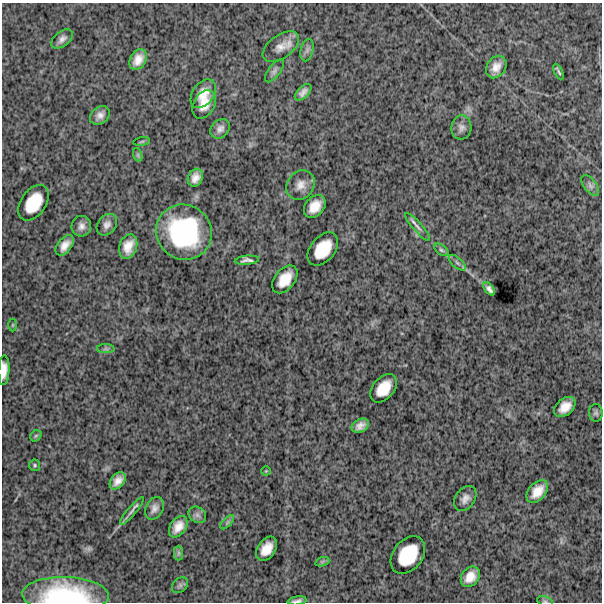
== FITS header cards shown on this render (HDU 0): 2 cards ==
NAXIS1  =                  600
NAXIS2  =                  600

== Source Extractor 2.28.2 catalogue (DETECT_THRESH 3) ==
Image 600 x 600 px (HDU 0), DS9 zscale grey, 1 PNG px = 1 image px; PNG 604 x 604 px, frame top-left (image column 1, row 600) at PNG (2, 3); each listed source drawn as its Kron ellipse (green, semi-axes under 4 px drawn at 4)
Background 1400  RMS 310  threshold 921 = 3 sigma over >= 5 px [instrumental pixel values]
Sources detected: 59; all 59 listed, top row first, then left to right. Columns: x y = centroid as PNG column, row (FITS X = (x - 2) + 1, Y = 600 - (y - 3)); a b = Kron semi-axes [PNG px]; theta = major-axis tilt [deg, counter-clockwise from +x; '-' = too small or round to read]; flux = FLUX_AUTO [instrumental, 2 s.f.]
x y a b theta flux
62 39 12 7 38 1.0e+05
281 47 21 11 36 2.4e+05
307 50 11 6 75 7.5e+04
138 60 11 7 60 2.1e+05
496 67 12 9 55 2.0e+05
274 71 13 6 53 7.2e+04
558 71 8 2 -62 3.4e+04
303 92 10 5 45 1.1e+05
203 94 16 10 54 2.7e+05
204 104 15 10 60 2.5e+05
100 115 11 8 40 1.3e+05
461 127 12 10 84 1.1e+05
220 129 11 8 43 1.1e+05
142 142 8 4 9 3.1e+04
138 155 7 4 -72 4.2e+04
195 178 9 7 62 1.5e+05
301 185 16 13 54 2.1e+05
590 185 12 6 -52 8.1e+04
33 203 19 12 56 6.0e+05
315 206 13 9 50 2.8e+05
107 225 12 9 50 1.1e+05
81 226 10 9 - 1.2e+05
418 227 18 4 -49 9.0e+04
184 232 28 27 - 2.2e+06
65 245 12 7 51 1.8e+05
128 246 13 8 70 2.5e+05
323 249 19 12 51 5.3e+05
441 250 8 4 -37 4.1e+04
247 260 12 4 4 7.9e+04
457 263 10 5 -41 6.2e+04
285 279 16 10 51 3.6e+05
489 289 8 4 -51 7.9e+04
13 325 6 4 89 2.7e+04
106 349 9 4 0 4.5e+04
4 370 15 5 87 1.8e+05
384 388 16 10 51 4.0e+05
565 407 12 8 39 2.3e+05
596 413 9 7 -86 5.3e+04
360 426 9 6 28 1.3e+05
36 436 6 5 - 3.0e+04
35 465 6 5 - 3.2e+04
266 471 4 4 - 2.2e+04
118 481 10 6 51 1.5e+05
537 491 13 8 48 2.6e+05
465 498 13 9 54 1.3e+05
154 508 12 8 62 1.2e+05
132 511 18 4 50 8.1e+04
197 515 9 7 -35 7.9e+04
227 522 9 3 45 4.3e+04
178 527 12 8 55 2.1e+05
267 549 13 9 56 2.8e+05
179 553 7 4 90 5.0e+04
408 555 21 15 52 7.2e+05
322 562 7 4 19 4.3e+04
470 577 11 8 54 2.3e+05
180 585 9 6 45 5.6e+04
65 595 43 18 -1 1.9e+06
297 601 9 3 8 6.6e+04
545 601 8 4 -18 3.7e+04
At the frame edge (FLAGS 8, measured only in part): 4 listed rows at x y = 4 370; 65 595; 297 601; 545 601